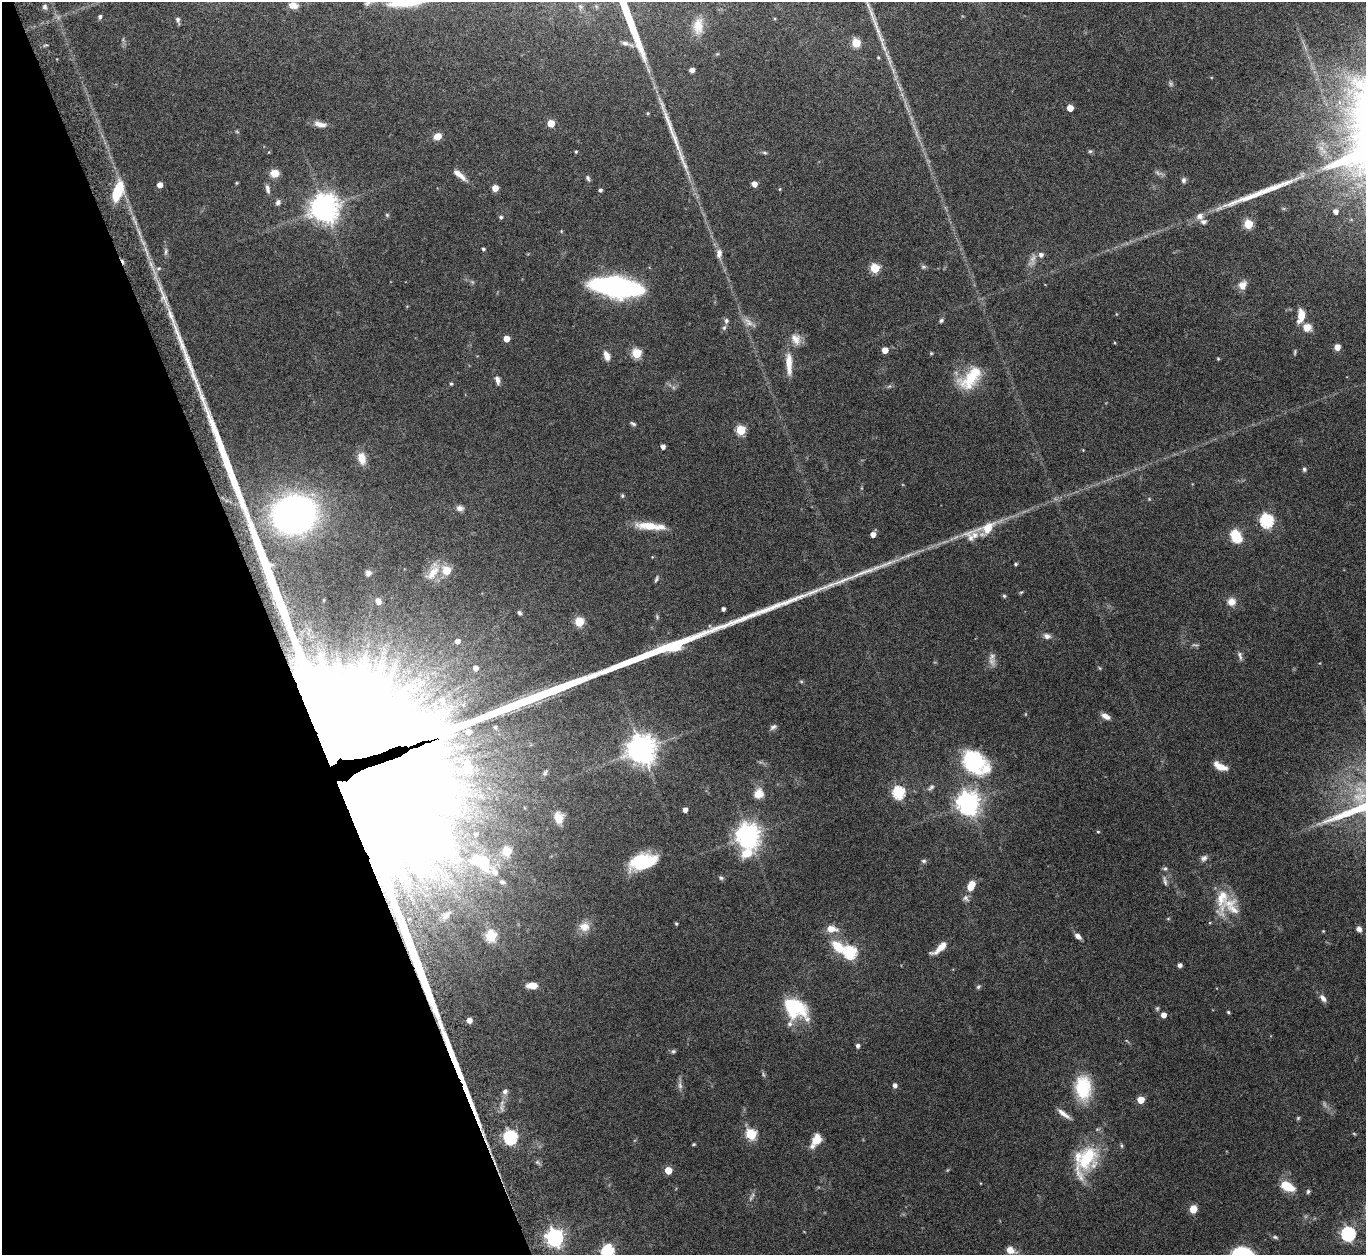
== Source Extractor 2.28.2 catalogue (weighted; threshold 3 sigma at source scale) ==
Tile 5 of 4 x 4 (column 1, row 2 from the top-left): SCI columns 45-1408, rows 2700-3952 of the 5546 x 5534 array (HDU 1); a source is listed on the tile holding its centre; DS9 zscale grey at full resolution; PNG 1368 x 1257 px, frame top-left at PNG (2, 2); no overlay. Shown black and unused: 20% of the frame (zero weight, under 8 of 15 exposures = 4% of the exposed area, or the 3 px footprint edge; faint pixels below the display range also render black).
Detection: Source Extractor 2.28.2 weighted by HDU 2 'WHT'; one run over the whole footprint, this tile lists its part. Background 0.0793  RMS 0.0027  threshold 0.011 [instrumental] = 3 sigma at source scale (4.09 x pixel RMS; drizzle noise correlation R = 1.36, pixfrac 0.8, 0.05/0.05 arcsec/px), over >= 5 px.
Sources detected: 214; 12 too faint to see at this stretch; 1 inside a brighter object's white glare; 1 cosmic-ray / hot-pixel residue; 4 long thin detections or spike segments (spike, bleed or trail) — not listed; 16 inside a brighter listed object's ellipse — not listed separately; the other 180 listed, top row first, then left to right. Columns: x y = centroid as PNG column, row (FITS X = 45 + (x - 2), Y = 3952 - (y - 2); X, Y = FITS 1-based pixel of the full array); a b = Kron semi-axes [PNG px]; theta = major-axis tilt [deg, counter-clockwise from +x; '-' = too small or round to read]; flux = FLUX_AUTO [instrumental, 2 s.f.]
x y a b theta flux
293 5 10 7 -10 2.1
45 7 6 6 - 0.51
100 17 6 4 82 0.42
178 20 7 4 -76 0.68
698 26 22 12 87 3.6
625 43 10 7 -15 1
856 43 5 5 - 12
888 56 24 5 -68 2.2
878 57 4 3 - 0.26
692 70 6 5 - 0.74
900 88 7 4 -71 0.58
1070 108 5 5 - 3.2
648 113 4 4 - 0.26
551 123 5 5 - 5.1
320 124 17 7 -12 1.8
438 136 7 6 - 2.6
1090 151 6 6 - 0.4
269 152 5 3 - 0.18
576 152 4 3 - 0.27
765 153 7 4 -8 0.39
274 173 8 7 - 3.1
1158 173 12 6 -22 0.77
459 175 19 6 -40 2.1
588 178 8 5 -65 0.52
1184 180 7 6 - 0.64
236 183 4 4 - 0.25
754 184 5 4 - 1.9
160 185 5 4 - 1.6
495 188 5 5 - 2.7
267 189 13 6 -79 0.99
780 189 5 4 - 0.23
600 190 4 4 - 0.54
118 191 23 10 72 7.9
278 202 7 6 - 0.86
325 208 9 9 - 340
1336 211 5 5 - 1.1
387 215 5 5 - 0.35
1200 216 10 9 - 1.3
501 217 5 5 - 0.5
1248 224 5 5 - 12
561 231 5 4 - 0.23
483 249 4 3 - 0.39
166 251 11 5 85 0.74
719 253 12 7 84 1.4
1041 255 7 6 - 0.87
923 267 7 5 13 0.5
875 268 5 5 - 12
472 282 7 4 -45 0.39
1243 285 11 9 59 2
616 287 42 15 -8 61
163 295 51 7 -69 6
1301 316 15 7 80 3.7
941 320 6 5 - 0.45
726 321 7 6 - 0.65
748 322 18 8 -36 1.8
1307 327 12 11 - 2.1
724 328 8 5 62 0.55
506 339 5 4 - 2.5
796 339 17 12 -61 2.5
1337 347 5 5 - 2.1
885 350 5 4 - 2.7
1295 352 8 3 85 0.33
637 353 5 5 - 13
931 353 4 4 - 0.27
607 355 12 7 -68 1.9
1218 359 4 4 - 0.25
789 364 32 8 -87 3.9
971 378 35 20 36 9.3
497 380 11 5 -75 1.1
451 384 5 4 - 0.31
889 386 7 5 30 0.4
633 424 8 4 -30 0.46
741 430 5 5 - 14
663 446 4 4 - 1.1
1083 450 3 3 - 0.17
362 458 14 9 -78 2.9
1304 469 6 5 - 0.48
622 496 6 4 -88 0.35
1149 499 4 4 - 0.23
460 508 9 7 -3 1.1
294 514 26 22 21 120
1267 521 6 6 - 38
648 526 30 9 -5 5.1
988 528 34 15 25 6.4
873 534 5 5 - 1.6
1236 537 18 12 -61 5.2
1016 564 5 4 - 0.38
447 570 6 6 - 6.3
433 572 28 12 63 4
368 573 7 6 - 0.78
656 579 9 4 68 0.44
1021 592 6 4 43 0.28
1004 596 5 5 - 0.35
378 601 6 5 - 1.3
1231 602 11 10 - 2
723 609 4 4 - 0.74
519 613 6 5 - 0.51
657 617 7 5 -71 0.4
579 622 5 5 - 11
1047 636 10 7 -18 1.1
457 641 5 5 - 1.1
992 656 13 9 79 1.5
1240 656 14 6 -73 0.84
475 668 5 5 - 1.2
1099 668 6 3 -69 0.26
1106 716 11 6 -28 1.5
495 727 4 4 - 0.27
773 727 10 6 32 0.73
346 743 144 110 3 9600
641 749 9 9 - 360
974 762 28 23 -44 20
1220 766 15 6 -27 2.7
545 773 8 5 59 0.53
931 787 11 6 43 0.71
899 792 6 6 - 29
758 794 11 10 - 2.8
968 803 8 7 - 200
685 810 4 4 - 1.3
559 818 11 8 -83 3.8
1098 832 4 4 - 0.25
476 834 3 3 - 0.33
748 836 8 8 - 230
507 851 6 5 - 11
746 853 18 12 26 5.7
1204 858 9 7 42 0.86
924 861 7 5 -14 0.48
643 862 25 14 14 14
484 865 20 14 -61 7
721 878 7 5 -38 0.46
1165 881 14 5 -80 0.88
502 882 9 6 -21 0.81
971 885 11 7 63 3.3
966 898 9 8 - 0.89
1222 898 46 14 86 6.4
445 916 27 14 40 5.9
1168 919 5 3 - 0.23
676 924 4 3 - 0.29
584 927 14 12 -4 2.7
831 929 15 9 -7 2.6
1359 929 6 5 - 1
1323 931 4 3 - 0.2
491 936 6 5 - 19
1078 936 8 5 -39 1.1
838 947 22 13 -42 5.6
940 948 18 6 39 3
850 952 6 6 - 33
1179 965 4 4 - 0.85
532 985 11 6 -2 2.6
978 987 6 5 - 0.42
1323 998 11 6 -53 1.2
795 1008 29 19 -34 14
1228 1012 4 4 - 0.31
1163 1015 4 4 - 1.7
469 1020 5 4 - 1.2
858 1046 4 4 - 0.77
673 1051 6 6 - 0.44
763 1074 8 3 -71 0.39
680 1085 10 6 -83 0.9
895 1085 5 5 - 0.94
1083 1088 20 13 -86 15
505 1091 8 7 - 0.84
1141 1100 5 5 - 5.7
1064 1114 19 5 -37 1.6
1298 1118 5 5 - 0.31
751 1134 6 5 - 18
510 1137 6 6 - 45
816 1140 17 9 60 3.4
694 1144 3 3 - 0.34
1121 1146 7 4 -81 0.36
1087 1158 44 22 64 15
537 1162 7 5 -34 0.5
668 1170 5 5 - 5.4
1287 1186 14 8 -26 6.2
1308 1191 6 5 - 0.46
1193 1209 7 6 - 3.1
1348 1234 6 6 - 49
1275 1237 8 5 -11 0.49
555 1238 7 7 - 100
1010 1250 11 8 -24 1.9
608 1252 7 6 - 35
Overlapping masked pixels (flux is a lower limit): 3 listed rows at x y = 163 295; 346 743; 510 1137
Isophote crosses this tile's border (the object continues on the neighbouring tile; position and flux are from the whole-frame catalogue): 1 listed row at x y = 608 1252